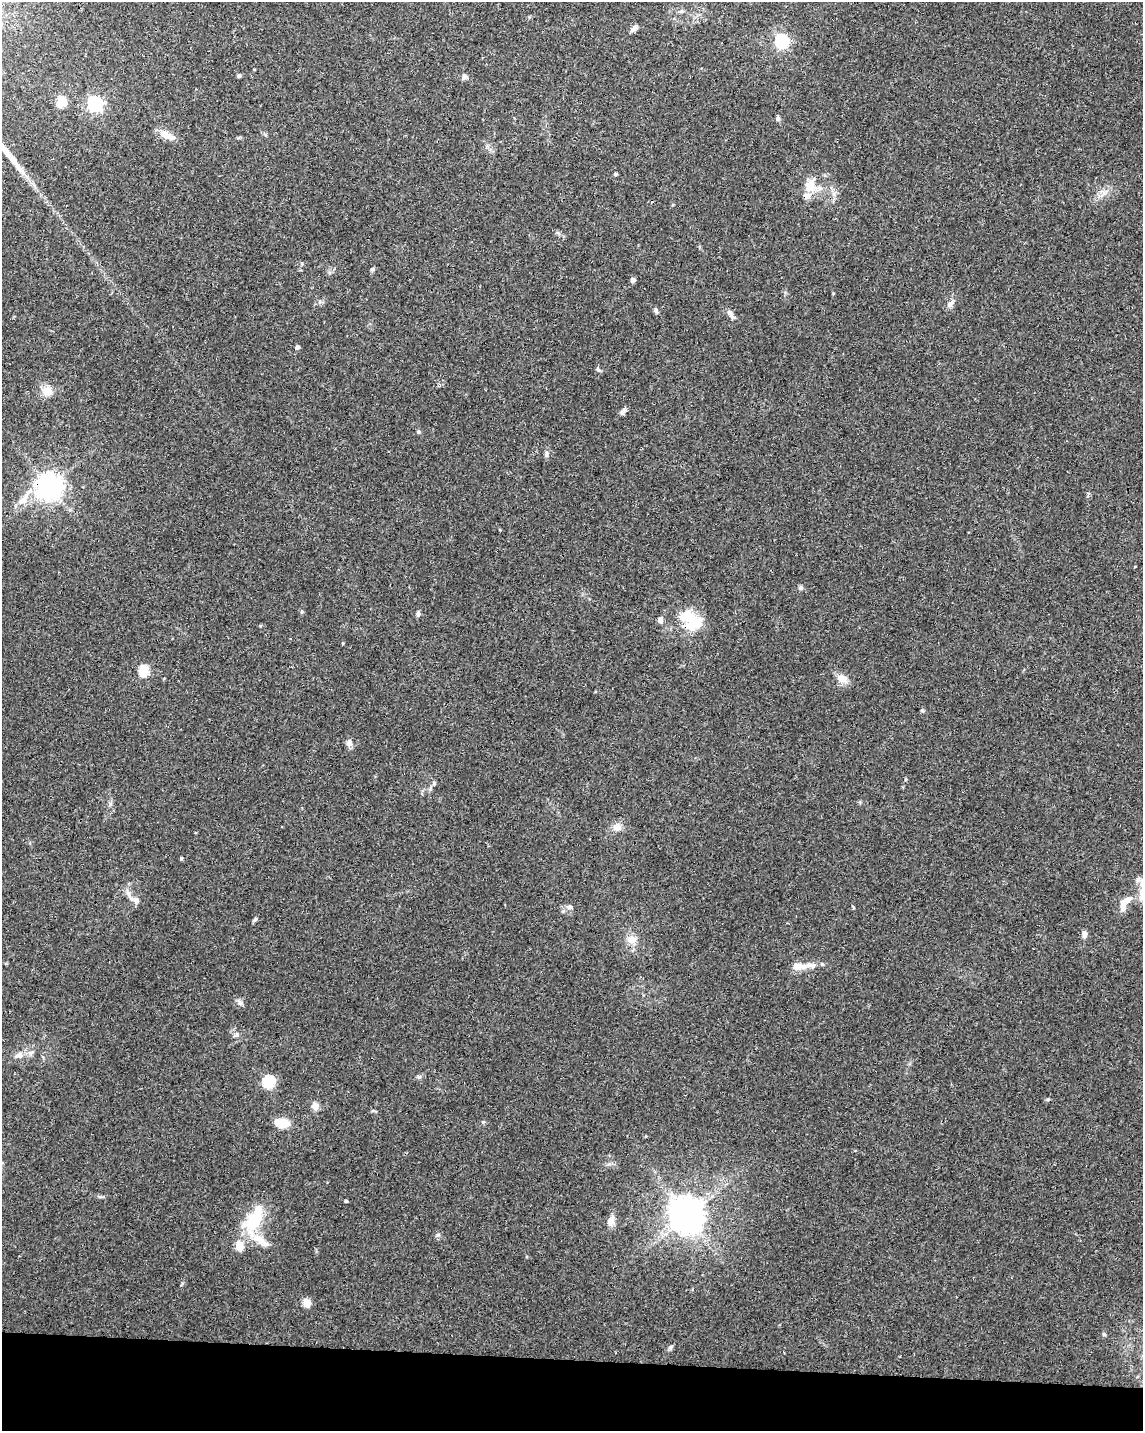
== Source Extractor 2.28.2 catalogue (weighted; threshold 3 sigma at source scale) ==
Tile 11 of 4 x 3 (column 3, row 3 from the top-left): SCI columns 2284-3424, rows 232-1660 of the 4572 x 4802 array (HDU 1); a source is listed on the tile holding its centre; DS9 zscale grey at full resolution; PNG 1145 x 1433 px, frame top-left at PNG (2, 2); no overlay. Shown black and unused: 5% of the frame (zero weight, under 3 of 4 exposures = <1% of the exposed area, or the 3 px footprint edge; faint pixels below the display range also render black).
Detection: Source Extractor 2.28.2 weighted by HDU 2 'WHT'; one run over the whole footprint, this tile lists its part. Background 0.0366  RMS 0.0033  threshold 0.015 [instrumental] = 3 sigma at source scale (4.5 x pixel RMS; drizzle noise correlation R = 1.50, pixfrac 1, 0.0396/0.0396 arcsec/px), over >= 5 px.
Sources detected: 68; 2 inside a brighter object's white glare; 1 long thin detection or spike segment (spike, bleed or trail) — not listed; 7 inside a brighter listed object's ellipse — not listed separately; the other 58 listed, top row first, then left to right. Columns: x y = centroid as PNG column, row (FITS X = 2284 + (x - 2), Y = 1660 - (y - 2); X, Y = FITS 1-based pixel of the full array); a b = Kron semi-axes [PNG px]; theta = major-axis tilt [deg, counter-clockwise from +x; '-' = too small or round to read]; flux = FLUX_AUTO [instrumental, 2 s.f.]
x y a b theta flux
681 11 6 5 - 0.63
632 30 8 6 54 1.1
782 41 6 6 - 57
239 76 7 4 63 0.49
464 77 7 7 - 0.89
61 102 5 5 - 15
95 104 6 6 - 71
778 118 6 5 - 0.66
164 134 15 9 -33 3.6
615 174 4 4 - 0.57
810 186 18 14 78 5.9
372 269 6 5 - 0.49
633 280 4 4 - 1.3
950 303 13 6 51 1.6
656 310 6 5 - 0.79
731 314 16 6 -52 1.5
297 347 5 4 - 0.94
598 370 7 4 -19 0.49
47 391 12 12 - 3.8
623 412 11 6 52 1
419 432 5 5 - 0.65
546 454 8 5 -82 0.8
49 486 8 8 - 330
23 499 26 9 51 4.6
801 588 6 6 - 0.74
418 614 6 5 - 0.78
686 617 40 15 -17 9.8
143 671 6 5 - 19
842 679 15 11 -23 3.1
922 711 6 4 -2 0.39
349 743 10 8 89 1.4
906 779 4 4 - 0.36
434 784 7 5 68 0.64
110 804 7 4 72 0.62
617 827 10 9 - 2.6
181 858 4 3 - 0.47
136 900 10 8 -47 1.7
1123 902 19 8 81 2.8
570 907 8 6 -8 1
255 919 7 4 53 0.56
1084 934 10 6 90 1.2
632 940 12 10 -4 3
801 966 34 8 5 4.5
240 1003 8 7 - 1
18 1055 11 8 34 1.8
419 1077 6 5 - 0.6
268 1082 6 6 - 33
1048 1099 6 4 2 0.41
315 1106 10 8 -83 1.8
282 1123 12 7 -7 7.8
346 1201 4 3 - 0.65
686 1217 10 8 -7 450
254 1220 43 18 64 15
611 1221 13 8 75 2.5
438 1235 5 5 - 0.58
307 1303 5 5 - 8.1
1104 1334 5 5 - 0.47
671 1347 7 5 47 0.62
Overlapping masked pixels (flux is a lower limit): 1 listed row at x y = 49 486
Unlisted compact peaks at least as high as the median listed source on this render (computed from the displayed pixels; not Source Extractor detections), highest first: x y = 483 1122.